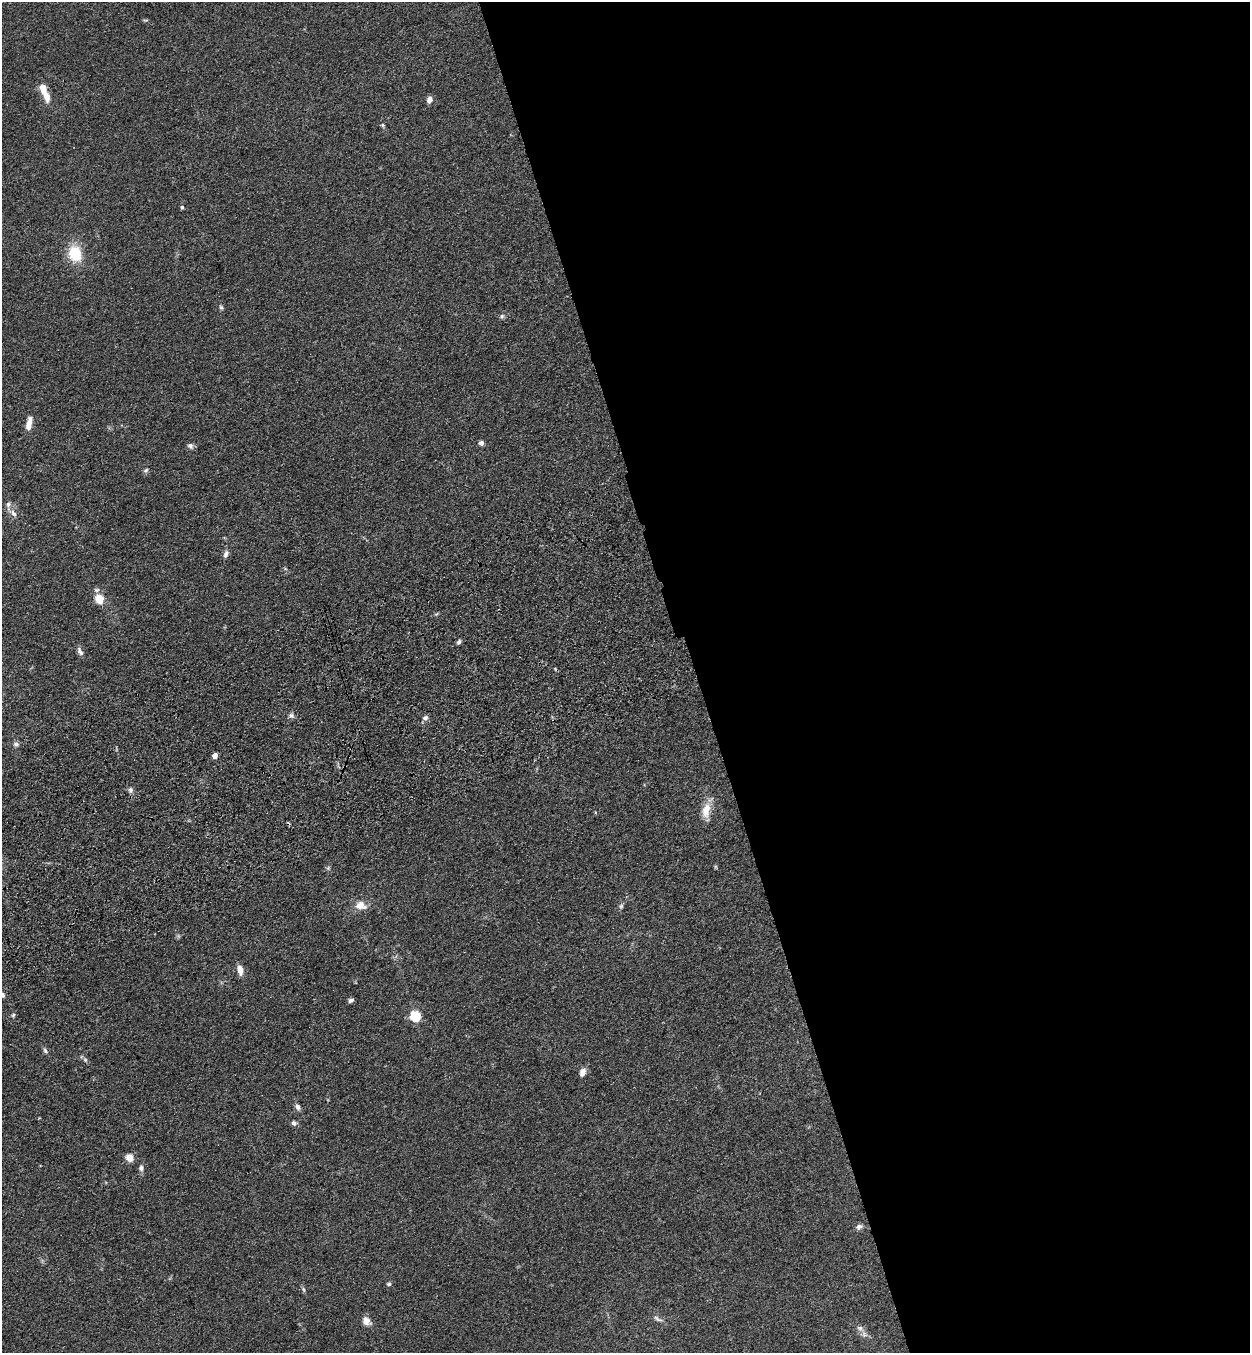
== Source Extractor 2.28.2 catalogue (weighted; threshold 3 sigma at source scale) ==
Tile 8 of 4 x 4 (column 4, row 2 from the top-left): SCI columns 3948-5195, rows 2815-4165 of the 5523 x 5630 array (HDU 1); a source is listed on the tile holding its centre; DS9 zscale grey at full resolution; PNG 1252 x 1355 px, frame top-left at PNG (2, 2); no overlay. Shown black and unused: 45% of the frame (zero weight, under 3 of 4 exposures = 6% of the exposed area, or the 3 px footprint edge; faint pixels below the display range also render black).
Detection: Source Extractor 2.28.2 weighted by HDU 2 'WHT'; one run over the whole footprint, this tile lists its part. Background 0.0595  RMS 0.0065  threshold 0.0292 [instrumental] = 3 sigma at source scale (4.5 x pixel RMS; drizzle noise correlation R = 1.50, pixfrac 1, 0.05/0.05 arcsec/px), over >= 5 px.
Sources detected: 44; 1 too faint to see at this stretch — not listed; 1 inside a brighter listed object's ellipse — not listed separately; the other 42 listed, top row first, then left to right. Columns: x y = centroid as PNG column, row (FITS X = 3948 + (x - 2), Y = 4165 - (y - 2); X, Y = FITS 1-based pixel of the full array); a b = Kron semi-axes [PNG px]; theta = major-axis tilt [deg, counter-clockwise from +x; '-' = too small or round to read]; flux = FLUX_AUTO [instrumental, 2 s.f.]
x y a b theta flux
44 91 23 7 -68 11
429 99 8 6 70 2.9
383 125 6 5 - 0.85
182 207 4 4 - 1.1
75 253 16 12 -69 22
221 307 6 5 - 1.1
502 316 8 6 59 1.4
29 424 17 6 79 5.8
481 443 5 5 - 2.2
190 446 8 7 - 2.1
146 470 7 6 - 1.3
13 513 11 6 -54 2.8
226 554 10 6 67 2.3
99 599 5 5 - 27
459 642 8 4 53 1.3
80 651 12 6 -63 2.4
291 715 8 6 -56 1.8
425 718 8 6 24 1.8
16 744 6 6 - 1.6
215 755 4 4 - 6.3
130 790 8 6 -88 1.9
706 810 21 10 79 9.2
328 868 5 5 - 1
361 905 15 10 -15 6.3
240 970 11 6 -79 5
2 995 8 6 -43 1.8
351 1000 7 5 20 1.6
13 1015 5 5 - 0.99
416 1016 5 5 - 45
45 1050 9 5 -61 1.5
85 1060 7 5 -46 1.3
582 1072 11 8 73 3.5
298 1107 8 6 -61 2.4
294 1123 7 6 - 1.7
130 1158 8 7 - 5.3
141 1168 8 6 -88 2
859 1227 9 7 26 2.1
389 1284 6 5 - 1
304 1289 8 4 -80 1.1
658 1319 14 5 -28 2.3
366 1321 13 9 -49 4.1
860 1328 10 7 -43 2.8
Isophote crosses this tile's border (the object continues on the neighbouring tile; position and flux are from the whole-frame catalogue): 1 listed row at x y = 2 995